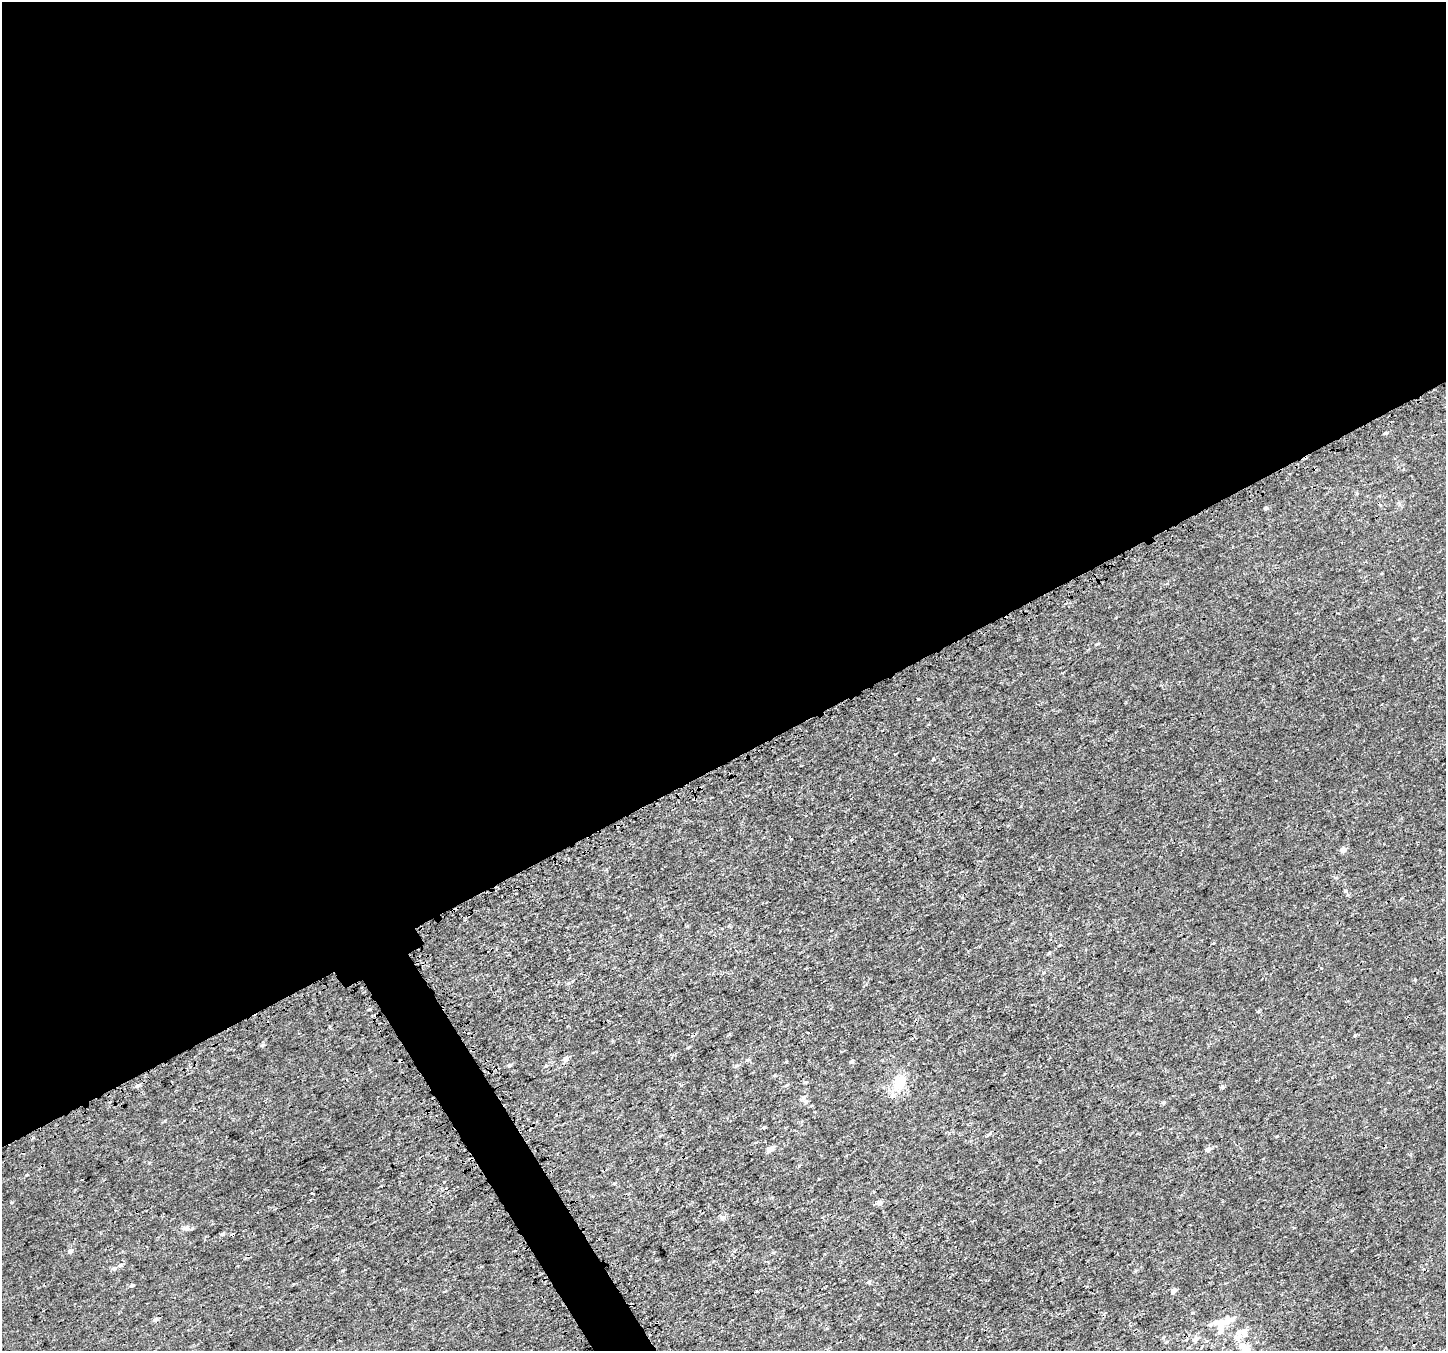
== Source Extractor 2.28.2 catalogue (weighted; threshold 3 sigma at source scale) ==
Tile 2 of 4 x 4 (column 2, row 1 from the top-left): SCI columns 1598-3041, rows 4266-5614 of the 5995 x 5869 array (HDU 1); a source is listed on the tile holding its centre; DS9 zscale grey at full resolution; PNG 1448 x 1353 px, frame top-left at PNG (2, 2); no overlay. Shown black and unused: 58% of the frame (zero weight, under 3 of 4 exposures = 5% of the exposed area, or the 3 px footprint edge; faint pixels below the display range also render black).
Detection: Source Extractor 2.28.2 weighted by HDU 2 'WHT'; one run over the whole footprint, this tile lists its part. Background 4.80e-04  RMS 0.0014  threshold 0.00625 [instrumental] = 3 sigma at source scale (4.5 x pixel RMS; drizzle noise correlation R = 1.50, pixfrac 1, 0.0396/0.0396 arcsec/px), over >= 5 px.
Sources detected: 47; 5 cosmic-ray / hot-pixel residue — not listed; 7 inside a brighter listed object's ellipse — not listed separately; the other 35 listed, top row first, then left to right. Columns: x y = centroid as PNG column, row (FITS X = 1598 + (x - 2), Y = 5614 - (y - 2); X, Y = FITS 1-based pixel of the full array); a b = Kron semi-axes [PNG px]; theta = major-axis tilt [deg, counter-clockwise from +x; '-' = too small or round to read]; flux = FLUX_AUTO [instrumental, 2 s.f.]
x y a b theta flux
1386 433 5 4 - 0.23
1266 508 5 4 - 0.22
933 759 4 4 - 0.14
1343 850 5 5 - 0.77
1049 953 6 3 18 0.15
1355 1035 4 3 - 0.15
566 1059 5 4 - 0.8
852 1061 6 4 17 0.21
509 1065 5 4 - 0.22
546 1066 6 3 19 0.15
899 1083 20 16 68 2.9
137 1086 6 4 16 0.27
804 1097 7 6 - 0.36
1164 1102 5 5 - 0.23
771 1149 10 6 38 0.56
1208 1149 7 5 42 0.46
26 1175 4 3 - 0.13
444 1182 3 3 - 0.96
312 1193 3 3 - 0.44
880 1203 6 5 - 0.66
723 1218 7 5 58 0.31
186 1228 9 6 -8 0.43
222 1234 5 5 - 0.21
70 1251 7 4 16 0.33
120 1265 7 5 27 0.38
869 1282 6 4 22 0.2
132 1285 6 4 15 0.22
1174 1291 5 4 - 0.58
155 1319 6 5 - 0.32
1227 1320 20 11 38 1.8
1210 1324 6 5 - 0.23
1244 1332 13 9 -73 0.94
1196 1339 7 6 - 0.59
1166 1342 5 3 - 0.15
1246 1350 7 7 - 1.4
Isophote crosses this tile's border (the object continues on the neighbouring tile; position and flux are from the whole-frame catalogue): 1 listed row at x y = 1246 1350
Unlisted compact peaks at least as high as the median listed source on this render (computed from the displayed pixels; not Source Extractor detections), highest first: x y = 262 1045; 1277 1136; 12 1202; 1346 891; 1222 1086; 1097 644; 1415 980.